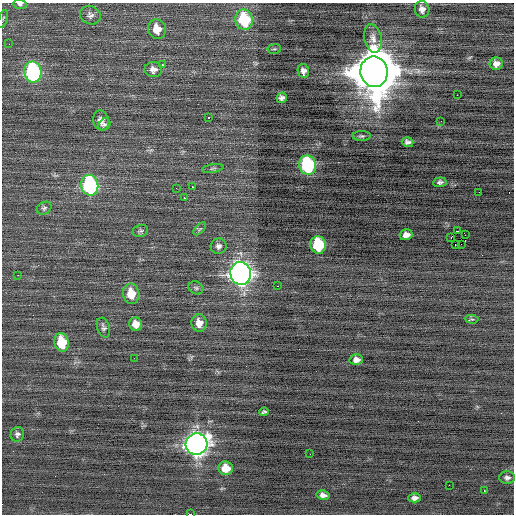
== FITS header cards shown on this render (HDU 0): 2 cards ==
NAXIS1  =                  512 / Axis length
NAXIS2  =                  512 / Axis length

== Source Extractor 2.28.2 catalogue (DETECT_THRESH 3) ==
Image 512 x 512 px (HDU 0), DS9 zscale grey, 1 PNG px = 1 image px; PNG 516 x 516 px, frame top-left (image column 1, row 512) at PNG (2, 3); each listed source drawn as its Kron ellipse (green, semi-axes under 4 px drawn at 4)
Background -0.153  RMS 0.85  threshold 2.55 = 3 sigma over >= 5 px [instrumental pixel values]
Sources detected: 65; all 65 listed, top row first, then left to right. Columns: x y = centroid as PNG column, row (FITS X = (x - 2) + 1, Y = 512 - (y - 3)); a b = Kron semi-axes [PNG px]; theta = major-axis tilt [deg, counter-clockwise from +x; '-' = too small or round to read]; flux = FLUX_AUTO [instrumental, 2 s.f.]
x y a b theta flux
20 4 6 5 - 150
422 9 8 7 - 300
90 15 10 9 - 240
3 19 9 2 70 71
244 20 10 8 -77 3900
157 29 10 9 - 810
373 38 14 8 -79 420
9 44 2 2 - 130
274 49 7 4 10 85
496 64 6 6 - 280
163 65 3 2 - 320
153 70 9 7 -2 310
303 71 7 5 -79 220
33 72 10 8 -81 9600
374 72 15 13 -80 310000
457 95 2 2 - 220
282 98 5 5 - 200
209 118 3 2 - 79
101 120 10 7 -75 340
441 121 2 2 - 65
104 124 6 5 - 110
362 136 9 5 0 110
408 142 6 5 - 170
308 165 10 8 -75 7500
213 168 11 4 9 110
440 182 6 4 6 140
90 185 10 8 -75 8700
193 187 2 2 - 44
176 188 2 2 - 32
479 192 2 2 - 130
184 197 3 2 - 44
44 208 8 6 31 130
200 229 8 3 45 71
140 231 8 5 17 110
457 231 2 2 - 120
406 235 6 5 - 300
465 235 2 2 - 9400
451 238 3 2 - 680
455 244 3 2 - 140
461 244 2 2 - 400
318 245 9 7 -79 3700
219 246 8 7 - 230
241 273 11 10 - 36000
18 275 2 2 - 73
277 286 3 2 - 68
196 288 8 6 -27 110
131 294 10 8 -80 1000
472 319 7 3 -4 55
199 323 9 7 -86 510
136 324 7 6 - 420
103 328 10 6 -71 160
62 342 9 7 -78 1900
134 358 3 2 - 45
356 360 7 5 -2 290
264 412 5 3 - 110
17 434 7 6 - 160
196 444 11 10 - 43000
310 454 2 2 - 24
226 468 7 6 - 860
507 478 8 6 0 190
449 485 2 2 - 250
484 490 3 2 - 320
323 495 6 5 - 240
415 498 6 4 -1 210
190 514 4 2 - 3700
At the frame edge (FLAGS 8, measured only in part): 3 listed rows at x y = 20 4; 3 19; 190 514